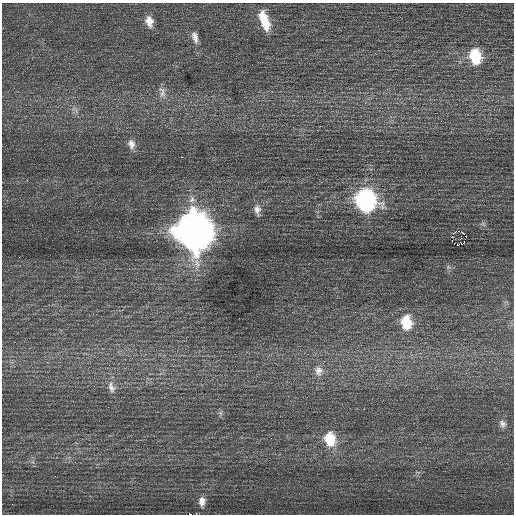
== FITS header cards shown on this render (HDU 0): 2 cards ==
NAXIS1  =                  512 / Axis length
NAXIS2  =                  512 / Axis length

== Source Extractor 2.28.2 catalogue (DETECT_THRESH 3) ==
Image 512 x 512 px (HDU 0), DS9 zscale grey, 1 PNG px = 1 image px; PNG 516 x 516 px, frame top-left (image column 1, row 512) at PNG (2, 3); no overlay
Background 0.455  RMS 0.74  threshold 2.23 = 3 sigma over >= 5 px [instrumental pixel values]
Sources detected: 28; all 28 listed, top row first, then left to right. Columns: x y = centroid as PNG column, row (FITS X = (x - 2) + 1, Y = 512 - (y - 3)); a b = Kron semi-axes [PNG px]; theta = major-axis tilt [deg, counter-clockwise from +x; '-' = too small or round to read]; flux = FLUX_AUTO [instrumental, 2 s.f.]
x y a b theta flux
264 20 24 10 -71 1200
149 21 14 9 -79 470
195 37 15 8 -73 330
475 56 16 11 -80 1900
162 92 18 9 -76 360
441 121 2 2 - 140
131 144 13 9 -77 320
181 157 2 2 - 310
192 199 10 8 80 290
366 200 15 13 -72 11000
257 210 14 9 -82 310
483 224 8 4 -45 97
194 231 18 15 -76 99000
458 231 2 2 - 170
462 232 3 2 - 81
461 236 3 2 - 48
452 241 3 2 - 30
458 245 6 3 27 360
19 257 2 2 - 63
448 267 5 5 - 93
406 322 16 12 -85 1400
318 371 13 11 -89 400
111 387 17 9 -71 400
221 413 7 4 -71 99
502 424 10 8 -54 230
330 439 15 12 -79 1300
202 501 13 8 86 360
190 514 4 2 - 2600
At the frame edge (FLAGS 8, measured only in part): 1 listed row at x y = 190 514